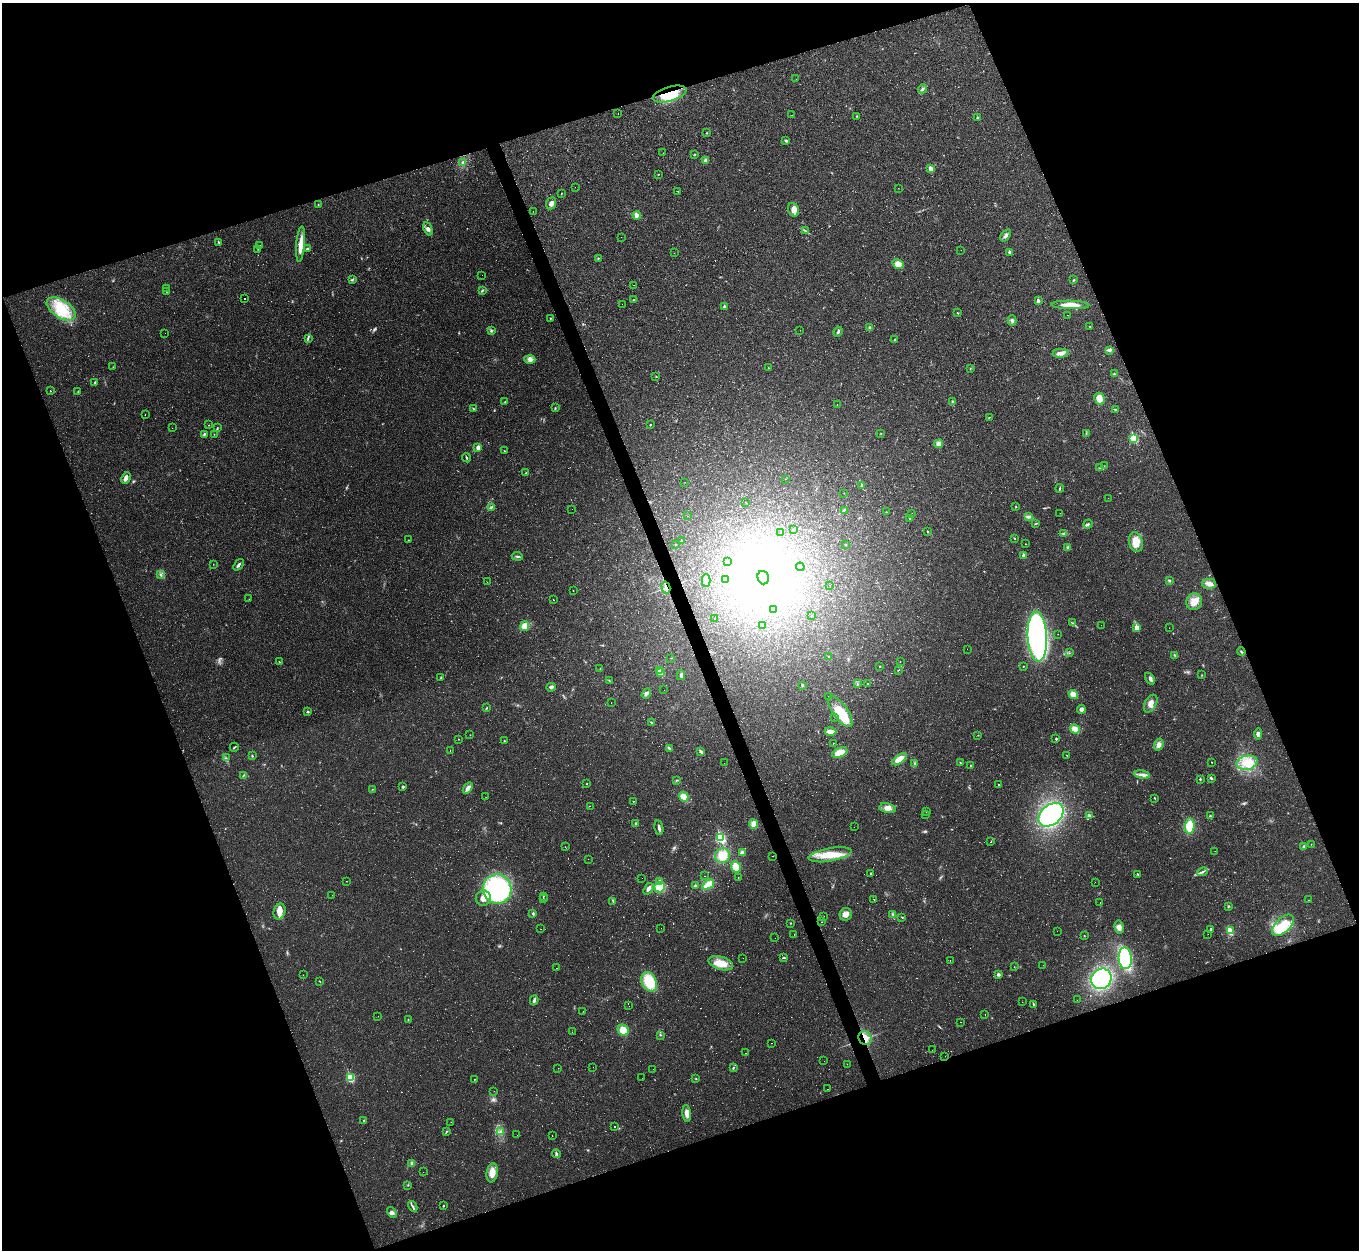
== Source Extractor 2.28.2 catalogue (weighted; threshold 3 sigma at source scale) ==
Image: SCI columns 1-5425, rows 147-5138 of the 5425 x 5410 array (HDU 1 of 3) = the unmasked area's bounding box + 8 px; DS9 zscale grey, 4 x 4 block average (1 PNG px = mean of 4 x 4 image px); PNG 1361 x 1252 px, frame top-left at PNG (2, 3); each listed source drawn as its Kron ellipse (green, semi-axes under 4 px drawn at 4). Shown black and unused: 40% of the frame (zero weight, under 2 of 3 exposures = <1% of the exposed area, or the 3 px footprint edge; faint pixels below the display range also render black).
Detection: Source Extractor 2.28.2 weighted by HDU 2 'WHT'. Background 0.0453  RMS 0.0067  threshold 0.03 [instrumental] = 3 sigma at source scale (4.5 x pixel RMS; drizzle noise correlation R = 1.50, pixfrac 1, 0.05/0.05 arcsec/px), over >= 5 px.
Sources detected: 494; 23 too faint to see at this stretch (4 x 4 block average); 4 inside a brighter object's white glare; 95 cosmic-ray / hot-pixel residue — neither listed nor drawn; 1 coinciding with a brighter row at this scale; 10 inside a brighter listed object's ellipse — not listed separately; the other 361 listed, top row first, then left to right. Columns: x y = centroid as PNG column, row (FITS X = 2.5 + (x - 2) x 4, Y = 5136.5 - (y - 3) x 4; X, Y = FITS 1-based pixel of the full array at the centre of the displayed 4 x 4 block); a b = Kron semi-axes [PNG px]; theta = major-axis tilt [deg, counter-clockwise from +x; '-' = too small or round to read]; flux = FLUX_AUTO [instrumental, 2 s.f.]
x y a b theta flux
796 79 2 2 - 0.47
922 89 5 2 - 7.5
669 94 17 7 16 130
618 113 2 2 - 9.8
792 115 2 2 - 0.86
857 116 2 2 - 2
978 118 2 2 - 8
706 133 2 2 - 2.8
786 141 3 3 - 5.3
663 153 2 2 - 7
694 155 3 2 - 2.2
706 160 4 3 - 9.9
463 163 3 3 - 7.4
930 168 3 3 - 19
659 174 2 2 - 1.2
575 187 2 2 - 0.42
898 188 2 2 - 0.72
678 191 2 2 - 2
561 193 2 2 - 1.1
551 203 6 4 68 16
318 205 2 2 - 1.9
793 210 7 5 -65 22
533 211 2 2 - 0.7
637 215 4 3 - 17
428 229 7 4 -68 14
805 231 3 2 - 2.9
1006 235 7 3 54 10
621 237 2 2 - 0.41
218 242 4 2 - 3.2
301 244 17 4 86 50
260 245 2 2 - 2
258 249 2 2 - 1.1
307 249 3 2 - 3.5
961 250 2 2 - 0.71
1009 252 2 2 - 13
674 253 2 2 - 0.86
598 258 2 2 - 2
898 264 6 4 -35 32
482 275 2 2 - 0.85
352 280 3 2 - 3.8
1074 280 3 2 - 3
634 285 2 2 - 14
166 288 2 2 - 0.86
482 290 3 2 - 4.5
166 291 2 2 - 1.9
245 298 2 2 - 75
634 300 3 2 - 3.1
1038 301 3 2 - 11
622 304 2 2 - 11
1070 305 19 4 -1 57
725 306 2 2 - 8.9
61 309 16 9 -33 120
957 313 2 2 - 2.5
1067 315 2 2 - 0.68
550 318 2 2 - 2.5
1012 320 5 3 - 8.5
1090 326 2 2 - 2.8
870 328 4 3 - 7.8
800 330 2 2 - 0.44
491 331 3 2 - 4.2
838 332 5 2 - 6.5
165 333 2 2 - 33
308 339 3 2 - 3.7
895 340 2 2 - 5.6
1109 350 3 2 - 4.6
1061 353 8 4 4 22
530 359 5 4 - 15
113 367 2 2 - 0.96
768 368 2 2 - 1.5
970 368 2 2 - 1.2
1114 374 3 2 - 3.4
656 376 2 2 - 1.4
95 382 2 2 - 2.2
51 391 2 2 - 2.2
78 392 3 2 - 2
1099 399 6 5 - 36
952 401 2 2 - 5
505 402 2 2 - 2.4
837 404 2 2 - 1.1
473 408 4 2 - 3
555 408 2 2 - 2
1115 409 3 2 - 3.2
145 414 2 2 - 0.61
989 417 3 2 - 1.4
209 425 2 2 - 1.2
650 425 2 2 - 5.8
172 428 2 2 - 0.48
217 428 2 2 - 2.8
204 434 3 2 - 5.5
214 434 2 2 - 1.1
881 434 2 2 - 1.4
1086 434 2 2 - 2.4
1134 438 3 2 - 160
939 444 4 4 - 25
478 447 3 3 - 15
504 451 2 2 - 1.5
466 458 5 2 - 4.2
1104 466 2 2 - 0.81
1099 468 3 2 - 2.2
526 473 2 2 - 3.4
126 478 6 4 65 14
785 479 2 2 - 0.93
685 482 2 2 - 0.92
862 486 4 3 - 6.8
1060 488 4 2 - 3.8
844 493 2 2 - 0.86
1108 498 2 2 - 0.68
746 503 2 2 - 0.91
491 507 3 2 - 3.6
1016 507 2 2 - 2.2
572 509 2 2 - 6.4
844 510 2 2 - 3.8
887 512 2 2 - 0.99
912 513 2 2 - 2.3
1060 513 2 2 - 1
687 516 2 2 - 0.68
1028 517 4 3 - 8.5
910 518 2 2 - 5
1036 524 2 2 - 2.1
1088 524 5 3 - 8
793 530 3 2 - 3
927 531 2 2 - 5.9
780 533 2 2 - 0.47
1064 533 3 2 - 4.7
1015 538 2 2 - 2.2
408 540 2 2 - 0.82
681 540 2 2 - 1.6
1136 542 10 7 -79 59
675 544 2 2 - 4.2
1026 544 2 2 - 1.2
846 545 2 2 - 3.7
1068 547 3 3 - 6.3
517 556 5 2 - 6.3
1024 556 2 2 - 27
728 562 2 2 - 0.64
213 564 2 2 - 1
238 565 6 2 52 9.3
800 567 4 2 - 2.7
160 575 2 2 - 3.1
763 578 7 5 -74 230
725 580 2 2 - 2.9
706 581 6 3 -89 12
1169 581 3 2 - 5.9
487 582 2 2 - 0.75
1209 584 7 5 -2 20
830 585 2 2 - 3
666 587 6 2 -76 8.1
573 590 2 2 - 1.1
249 599 2 2 - 0.67
554 600 2 2 - 110
1194 602 8 8 - 39
774 609 2 2 - 0.81
812 615 2 2 - 1.1
714 618 2 2 - 0.69
1073 623 2 2 - 1.4
763 625 2 2 - 5.7
1101 625 2 2 - 0.51
525 626 5 4 - 38
1137 627 2 2 - 52
1169 628 2 2 - 0.42
1058 634 2 2 - 0.57
1037 637 25 9 -87 950
967 649 2 2 - 5.1
1241 652 4 2 - 4.1
1069 653 2 2 - 1.4
1175 655 3 2 - 4.1
829 657 2 2 - 2
671 658 2 2 - 1.5
279 662 2 2 - 1.9
900 662 2 2 - 0.8
880 666 2 2 - 1.8
1023 666 2 2 - 2.7
600 669 2 2 - 1.4
660 670 2 2 - 43
898 670 3 2 - 1.9
660 673 2 2 - 74
681 675 5 3 - 7.7
1202 675 2 2 - 1.7
441 678 2 2 - 2.9
1150 679 6 2 -56 8.5
609 680 2 2 - 1.5
857 684 2 2 - 0.87
868 684 2 2 - 22
802 685 2 2 - 6.1
551 687 4 3 - 9.4
664 690 2 2 - 0.51
646 694 5 3 - 9.6
1073 694 5 4 - 30
828 696 2 2 - 2.2
611 703 2 2 - 0.88
1151 704 9 5 61 29
487 708 2 2 - 1.2
1081 709 4 3 - 14
308 712 2 2 - 8.6
840 712 18 7 -55 120
835 717 2 2 - 1.4
651 722 2 2 - 3.8
1075 729 5 3 - 40
830 731 6 3 -2 26
1258 734 5 4 - 12
470 735 2 2 - 1.2
978 735 2 2 - 1.5
458 739 2 2 - 1
1056 739 2 2 - 9.1
504 741 2 2 - 4.4
833 743 2 2 - 1.7
1159 745 6 4 69 21
234 747 4 2 - 3.6
669 748 4 2 - 8.4
450 751 2 2 - 1.5
701 752 4 3 - 6.8
840 753 8 4 23 56
1067 755 2 2 - 1.2
252 756 3 2 - 3
226 758 3 2 - 2.3
899 759 8 4 34 52
1211 762 2 2 - 1.9
724 763 2 2 - 1.6
914 763 2 2 - 1.5
960 763 3 2 - 2.7
1247 763 10 7 11 55
970 766 3 2 - 2.6
1142 775 8 3 -9 15
243 776 3 2 - 2.9
1211 778 4 2 - 4.9
1200 779 3 2 - 3.5
677 780 4 2 - 2.5
587 784 2 2 - 2.4
998 784 2 2 - 6.5
403 787 2 2 - 9.5
468 788 6 3 54 20
372 789 2 2 - 1.3
486 797 2 2 - 0.86
684 797 5 4 - 41
1155 798 2 2 - 1.9
633 801 2 2 - 64
590 806 2 2 - 120
888 808 8 5 -12 28
926 811 2 2 - 1.4
926 815 2 2 - 0.73
1051 815 14 10 40 610
1089 816 3 3 - 8.5
1210 816 3 2 - 3.8
636 824 3 3 - 5.7
754 824 4 4 - 32
1190 826 7 5 87 78
854 827 2 2 - 1.5
659 828 7 2 -79 11
720 838 3 2 - 410
991 842 2 2 - 1.4
1311 844 2 2 - 1.1
565 847 2 2 - 0.74
1304 847 2 2 - 7.4
1215 851 2 2 - 0.61
742 853 4 3 - 11
722 855 7 7 - 59
830 855 22 6 10 85
772 856 2 2 - 0.59
588 859 2 2 - 0.43
736 867 6 5 - 49
1202 872 5 2 - 7.6
871 873 2 2 - 2.8
1138 874 2 2 - 3
705 876 2 2 - 0.7
738 877 2 2 - 2.6
642 878 2 2 - 1.6
346 881 2 2 - 0.87
659 882 3 3 - 16
1095 882 2 2 - 0.54
695 885 3 2 - 4.6
708 885 6 4 36 62
660 887 5 5 - 85
497 889 15 14 - 570
648 889 6 3 55 15
332 895 2 2 - 0.44
543 896 2 2 - 3
483 898 7 7 - 35
543 899 2 2 - 0.87
874 900 2 2 - 31
1308 900 2 2 - 0.92
613 901 2 2 - 1.5
1100 903 2 2 - 0.8
1228 906 2 2 - 1.7
279 912 8 6 75 27
533 913 3 2 - 4.5
846 914 6 6 - 21
893 914 2 2 - 3
824 916 2 2 - 0.72
902 917 2 2 - 1.5
822 922 2 2 - 1.3
791 923 2 2 - 1.7
1283 925 13 7 43 110
1119 927 6 4 -79 21
661 928 2 2 - 4.3
541 929 2 2 - 0.6
1210 929 4 2 - 4.8
1057 931 2 2 - 0.86
1230 931 3 2 - 58
794 934 2 2 - 0.77
1208 934 2 2 - 2.7
1084 936 3 2 - 1.8
775 938 2 2 - 0.49
743 958 2 2 - 0.76
784 958 4 2 - 3.7
1125 958 11 6 -87 270
950 960 2 2 - 1.4
721 963 12 6 -16 62
1043 965 2 2 - 0.5
1014 967 2 2 - 0.96
557 968 2 2 - 1.1
998 974 2 2 - 29
303 975 2 2 - 0.65
1101 979 11 9 48 470
320 981 2 2 - 1.6
649 982 10 7 -63 100
534 1000 5 2 - 12
1077 1000 2 2 - 2.5
1022 1002 2 2 - 0.66
1033 1004 3 2 - 4.5
629 1006 2 2 - 0.44
583 1011 2 2 - 0.66
985 1015 2 2 - 1.2
378 1016 2 2 - 0.48
408 1020 2 2 - 2
960 1022 2 2 - 1.2
623 1030 6 5 - 49
572 1032 2 2 - 2.6
660 1035 3 2 - 2.3
865 1038 7 6 - 35
771 1043 2 2 - 2.3
932 1050 2 2 - 0.61
745 1053 2 2 - 2.4
945 1056 2 2 - 0.5
824 1061 2 2 - 1.7
847 1064 2 2 - 0.66
593 1067 2 2 - 0.59
558 1068 2 2 - 0.59
733 1068 4 2 - 4.2
653 1069 2 2 - 0.72
350 1078 3 2 - 210
642 1078 2 2 - 4.3
696 1078 2 2 - 1.3
474 1079 2 2 - 1.4
827 1089 2 2 - 0.85
494 1091 2 2 - 0.49
687 1113 8 4 -83 28
364 1120 2 2 - 3.3
451 1122 2 2 - 0.86
615 1127 2 2 - 6.5
446 1131 2 2 - 2.2
500 1131 4 3 - 7.6
517 1135 2 2 - 0.56
552 1136 2 2 - 0.75
556 1154 4 2 - 5.2
412 1163 3 3 - 7.2
423 1172 2 2 - 0.68
492 1173 9 5 82 36
408 1185 2 2 - 2.1
413 1206 6 2 -60 7.1
443 1206 2 2 - 5.2
392 1212 6 3 -57 11
Overlapping masked pixels (flux is a lower limit): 3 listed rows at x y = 669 94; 666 587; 865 1038
Diffuse or blended objects may show on this block-average render without a row.